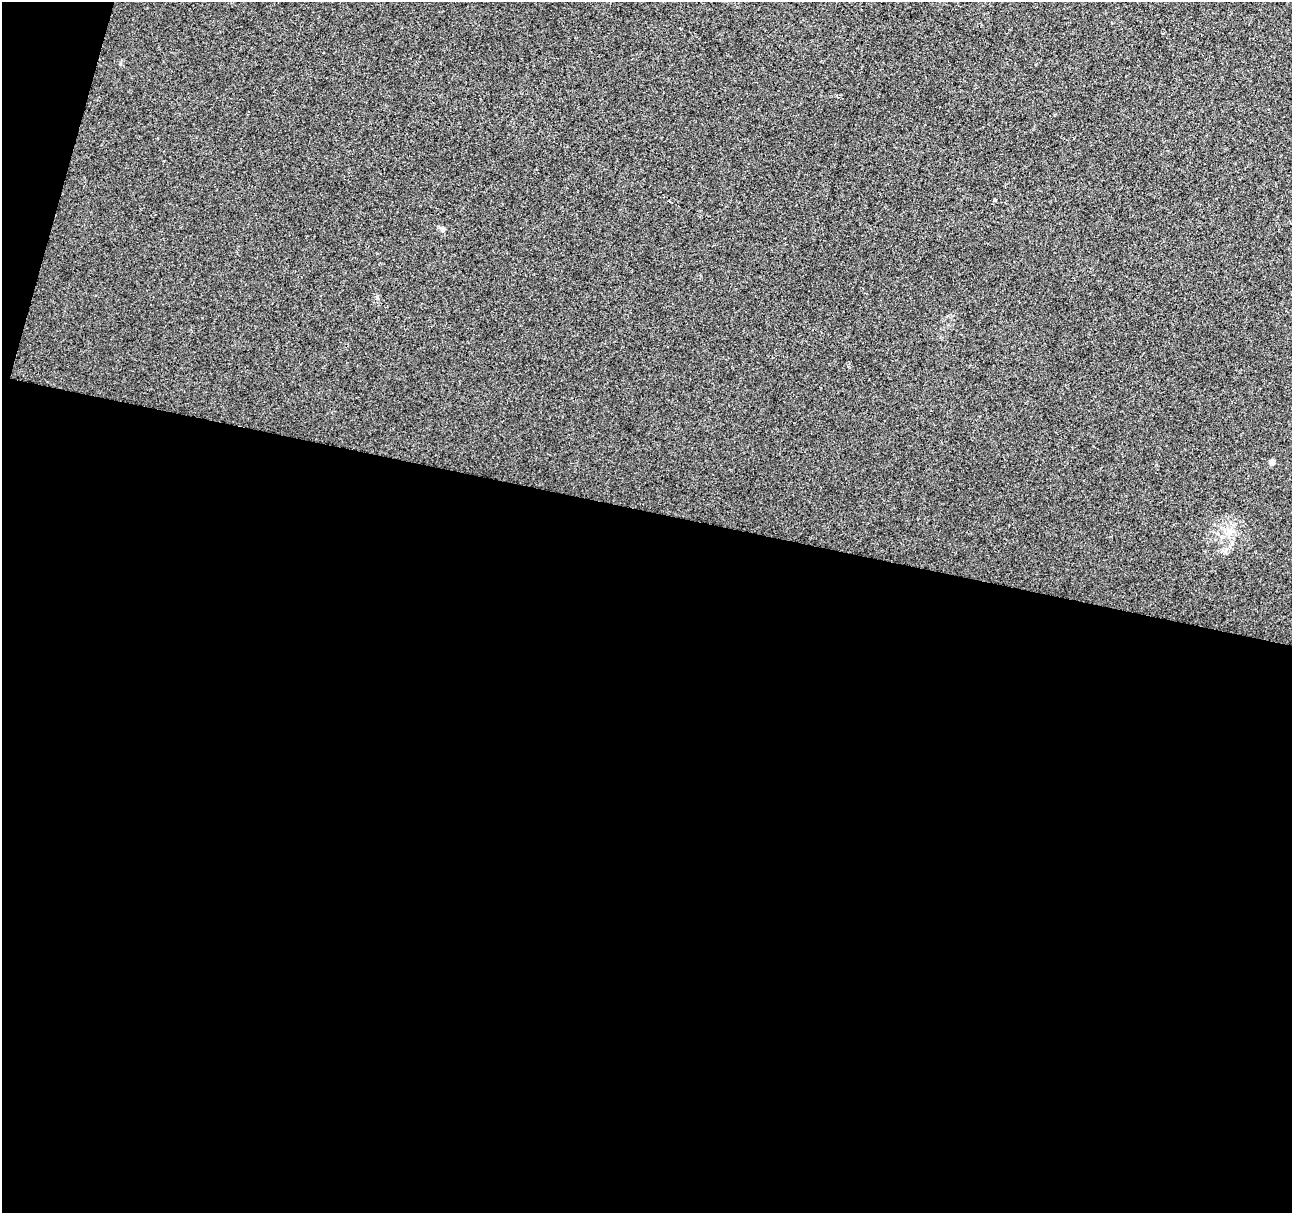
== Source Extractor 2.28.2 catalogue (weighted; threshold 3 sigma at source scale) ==
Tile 13 of 4 x 4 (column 1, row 4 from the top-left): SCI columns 6-1295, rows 282-1492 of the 5164 x 5344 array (HDU 1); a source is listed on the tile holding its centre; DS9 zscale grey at full resolution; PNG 1294 x 1215 px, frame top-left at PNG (2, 2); no overlay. Shown black and unused: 59% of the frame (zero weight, under 2 of 3 exposures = <1% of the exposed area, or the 3 px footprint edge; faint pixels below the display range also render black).
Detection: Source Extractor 2.28.2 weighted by HDU 2 'WHT'; one run over the whole footprint, this tile lists its part. Background 0.0107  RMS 0.0066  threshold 0.0296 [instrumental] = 3 sigma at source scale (4.5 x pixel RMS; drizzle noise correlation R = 1.50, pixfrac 1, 0.0396/0.0396 arcsec/px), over >= 5 px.
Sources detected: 3; all 3 listed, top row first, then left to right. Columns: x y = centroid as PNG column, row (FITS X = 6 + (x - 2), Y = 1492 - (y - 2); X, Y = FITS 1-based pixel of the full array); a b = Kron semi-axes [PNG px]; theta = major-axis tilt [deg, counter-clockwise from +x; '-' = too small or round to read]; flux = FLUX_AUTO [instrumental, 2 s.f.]
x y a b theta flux
995 200 3 3 - 1.5
443 229 7 5 -17 1.5
1272 462 5 4 - 6.3